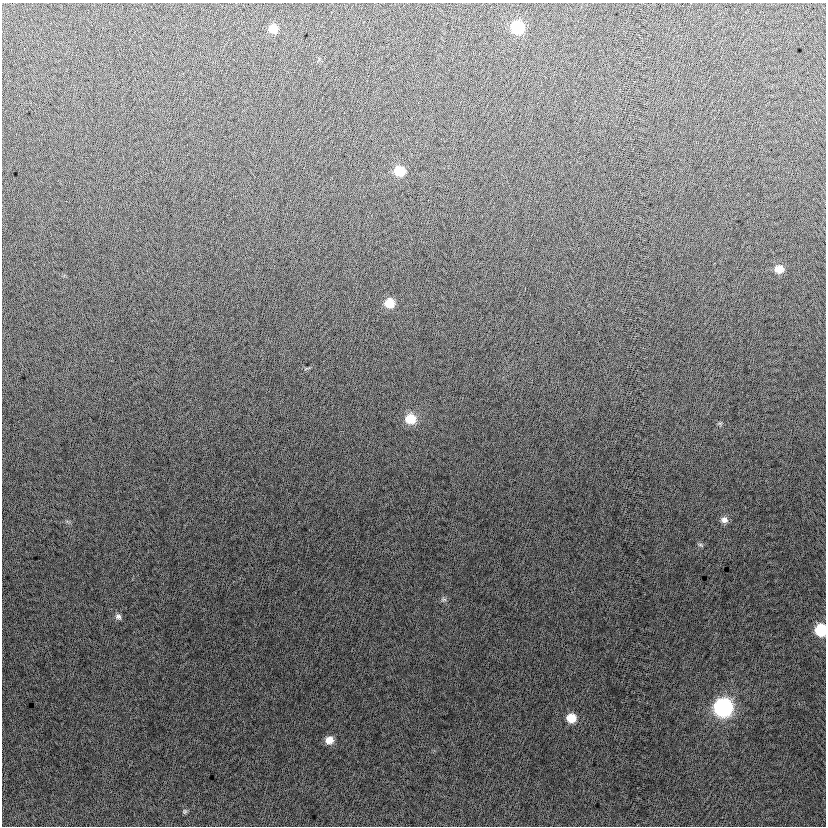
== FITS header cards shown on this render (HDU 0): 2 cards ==
NAXIS1  =                  824
NAXIS2  =                  824

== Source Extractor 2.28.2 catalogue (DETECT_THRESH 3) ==
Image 824 x 824 px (HDU 0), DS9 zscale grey, 1 PNG px = 1 image px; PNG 828 x 828 px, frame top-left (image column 1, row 824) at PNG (2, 3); no overlay
Background -1.01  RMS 13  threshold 37.9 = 3 sigma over >= 5 px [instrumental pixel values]
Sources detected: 16; all 16 listed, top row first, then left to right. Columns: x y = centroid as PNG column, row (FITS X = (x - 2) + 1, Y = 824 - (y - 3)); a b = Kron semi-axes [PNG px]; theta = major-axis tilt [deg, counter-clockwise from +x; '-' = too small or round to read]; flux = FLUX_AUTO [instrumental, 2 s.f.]
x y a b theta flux
517 27 9 9 - 45000
273 29 10 9 - 10000
399 171 9 9 - 20000
779 269 9 8 - 9200
389 303 9 8 - 15000
410 419 11 10 - 19000
720 423 7 4 17 1200
724 520 9 8 - 4600
701 545 8 4 -27 1600
443 599 8 5 -6 1900
118 616 9 7 -46 3000
821 630 9 8 - 38000
723 707 10 10 - 210000
571 718 9 8 - 15000
329 740 8 8 - 8900
185 811 7 6 - 1500
At the frame edge (FLAGS 8, measured only in part): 1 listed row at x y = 821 630